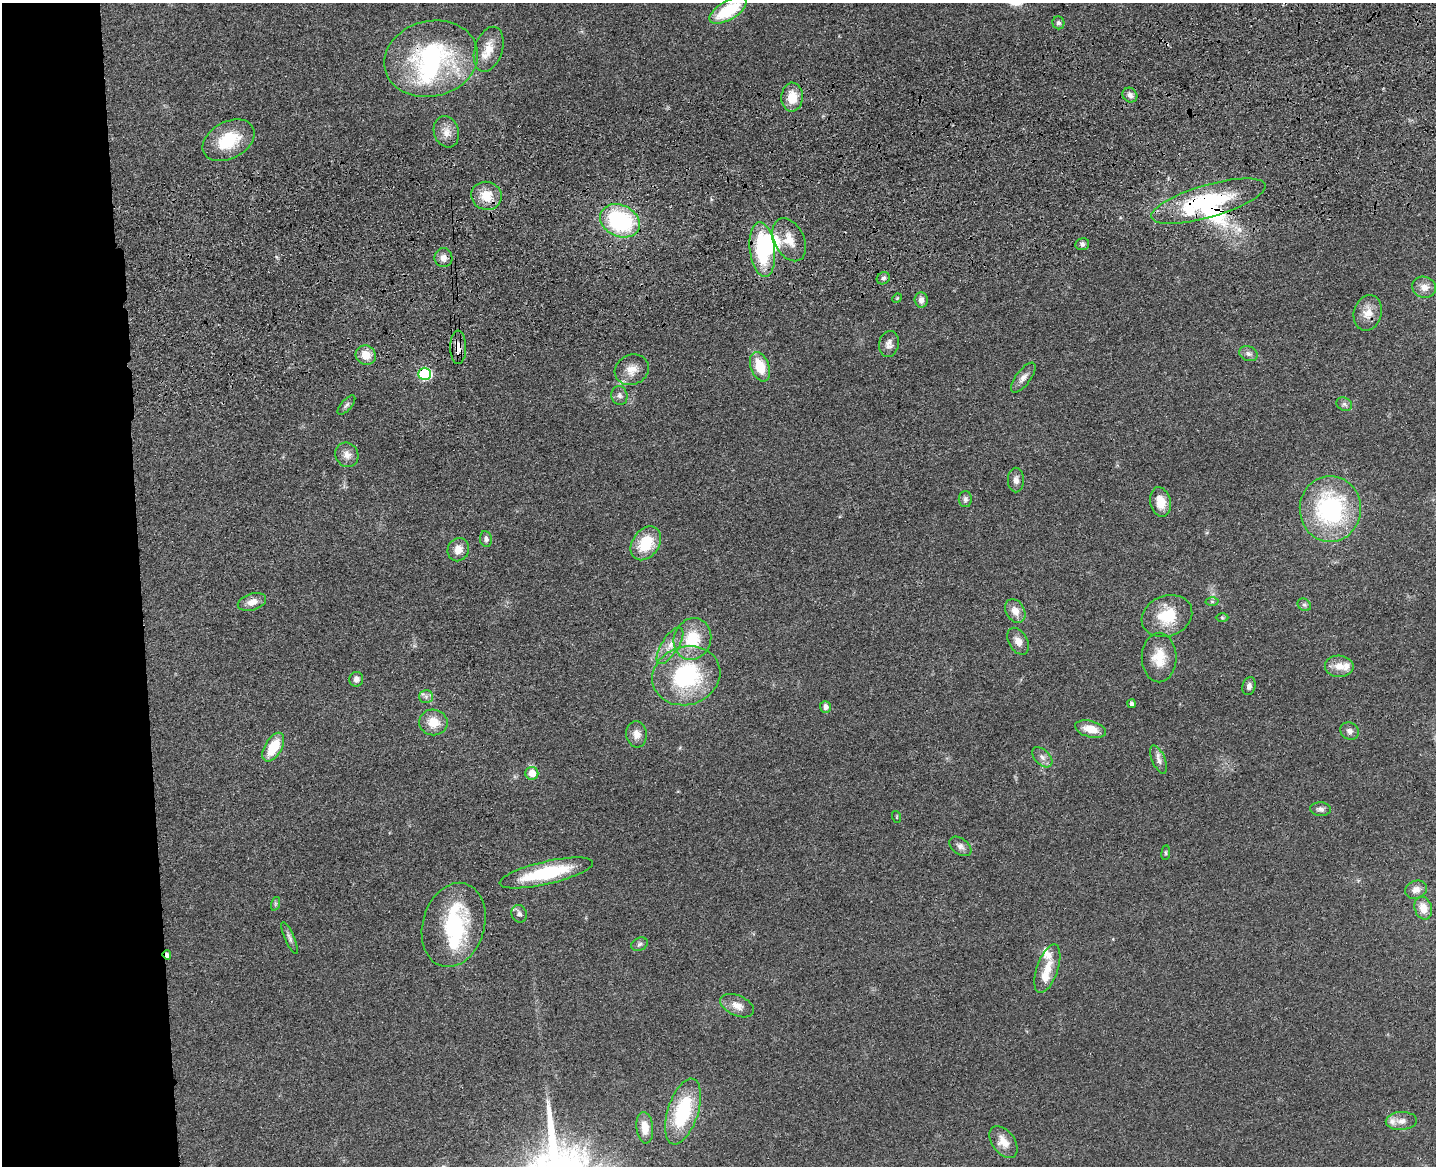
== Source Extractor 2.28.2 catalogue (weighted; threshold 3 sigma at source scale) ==
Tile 7 of 3 x 4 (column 1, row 3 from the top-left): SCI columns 265-1698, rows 1281-2444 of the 4726 x 4887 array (HDU 1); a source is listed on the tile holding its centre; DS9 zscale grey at full resolution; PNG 1438 x 1168 px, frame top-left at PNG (2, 3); each listed source drawn as its Kron ellipse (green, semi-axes under 4 px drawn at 4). Shown black and unused: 10% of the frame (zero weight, under 3 of 4 exposures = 6% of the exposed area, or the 3 px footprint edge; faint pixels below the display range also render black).
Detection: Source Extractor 2.28.2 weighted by HDU 2 'WHT'; one run over the whole footprint, this tile lists its part. Background 0.0547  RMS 0.0057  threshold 0.0257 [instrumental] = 3 sigma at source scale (4.5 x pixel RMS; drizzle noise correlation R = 1.50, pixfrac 1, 0.05/0.05 arcsec/px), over >= 5 px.
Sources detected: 94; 4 inside a brighter object's white glare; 1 cosmic-ray / hot-pixel residue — neither listed nor drawn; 6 inside a brighter listed object's ellipse — not listed separately; the other 83 listed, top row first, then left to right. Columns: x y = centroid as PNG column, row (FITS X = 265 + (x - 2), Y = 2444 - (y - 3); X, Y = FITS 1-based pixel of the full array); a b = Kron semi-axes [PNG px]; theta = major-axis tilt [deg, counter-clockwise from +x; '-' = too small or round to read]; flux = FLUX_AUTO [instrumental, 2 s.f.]
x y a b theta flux
728 10 21 9 31 29
1058 23 6 6 - 1.4
489 49 23 14 72 9.9
431 59 47 37 14 92
1130 95 8 7 - 2.5
792 97 14 11 88 10
446 132 16 12 -72 5.7
228 140 28 18 28 25
486 196 15 14 - 11
1208 201 59 16 16 65
620 221 21 15 -25 64
789 240 23 15 -63 9.9
1082 244 7 6 - 2
762 250 27 12 -83 46
443 258 9 9 - 3.7
883 278 7 5 34 1.4
1424 287 12 10 -19 4.9
897 298 5 4 - 0.68
921 300 8 6 -83 2.9
1368 313 18 14 74 7.8
889 344 13 10 77 3.6
458 347 17 8 -89 5.6
1248 354 9 7 -20 2.2
366 355 10 9 - 7.8
760 367 15 9 -70 15
632 370 17 15 25 7.1
425 374 6 6 - 61
1023 378 18 7 53 3.6
619 396 10 8 -78 2.3
1344 404 8 6 -27 1.7
346 405 12 5 49 1.6
347 455 12 11 - 4.3
1016 480 12 8 90 2.8
965 499 8 6 -90 1.7
1160 502 15 10 -77 9.7
1330 509 33 30 88 77
486 539 8 6 -81 1.8
646 543 18 13 55 19
458 550 12 10 68 5.4
1212 601 6 4 -1 0.95
252 602 14 8 17 5.1
1304 605 7 6 - 1.3
1015 611 12 9 -61 5.2
1167 616 26 20 21 21
1222 618 6 4 -2 0.72
692 639 21 18 68 21
1018 641 14 9 -61 4.4
670 646 21 8 58 6.1
1159 657 25 17 90 13
1339 666 14 10 -1 6.7
686 676 34 29 18 61
356 679 7 7 - 2.7
1249 686 9 6 73 2
426 697 7 6 - 1.9
1132 704 4 3 - 1.8
825 707 6 5 - 2.8
433 722 14 13 - 9.8
1091 729 16 8 -14 8.8
1350 731 9 8 - 2.5
636 734 13 10 -85 4.9
273 747 16 8 59 18
1042 757 12 7 -45 2.9
1158 759 15 6 -67 2.9
532 773 6 6 - 7.5
1320 809 10 7 -2 2
897 817 6 4 -72 0.59
960 846 12 8 -36 2.7
1166 853 7 4 83 0.84
546 873 48 11 13 40
1416 890 11 9 22 3.7
275 904 7 4 72 0.99
1423 908 11 8 -72 6.7
519 914 9 7 -72 2.1
454 925 43 31 73 48
290 938 17 5 -67 2.2
639 944 8 6 24 1.6
167 955 5 4 - 2.5
1047 969 25 10 71 9.9
737 1006 18 10 -24 5.7
683 1111 34 15 72 42
1401 1121 15 9 4 4.2
645 1128 16 8 -84 7.2
1003 1142 18 11 -53 7.6
Overlapping masked pixels (flux is a lower limit): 6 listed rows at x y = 431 59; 1208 201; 1368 313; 458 347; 425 374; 167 955
Isophote crosses this tile's border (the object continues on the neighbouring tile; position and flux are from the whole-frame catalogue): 1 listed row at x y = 728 10